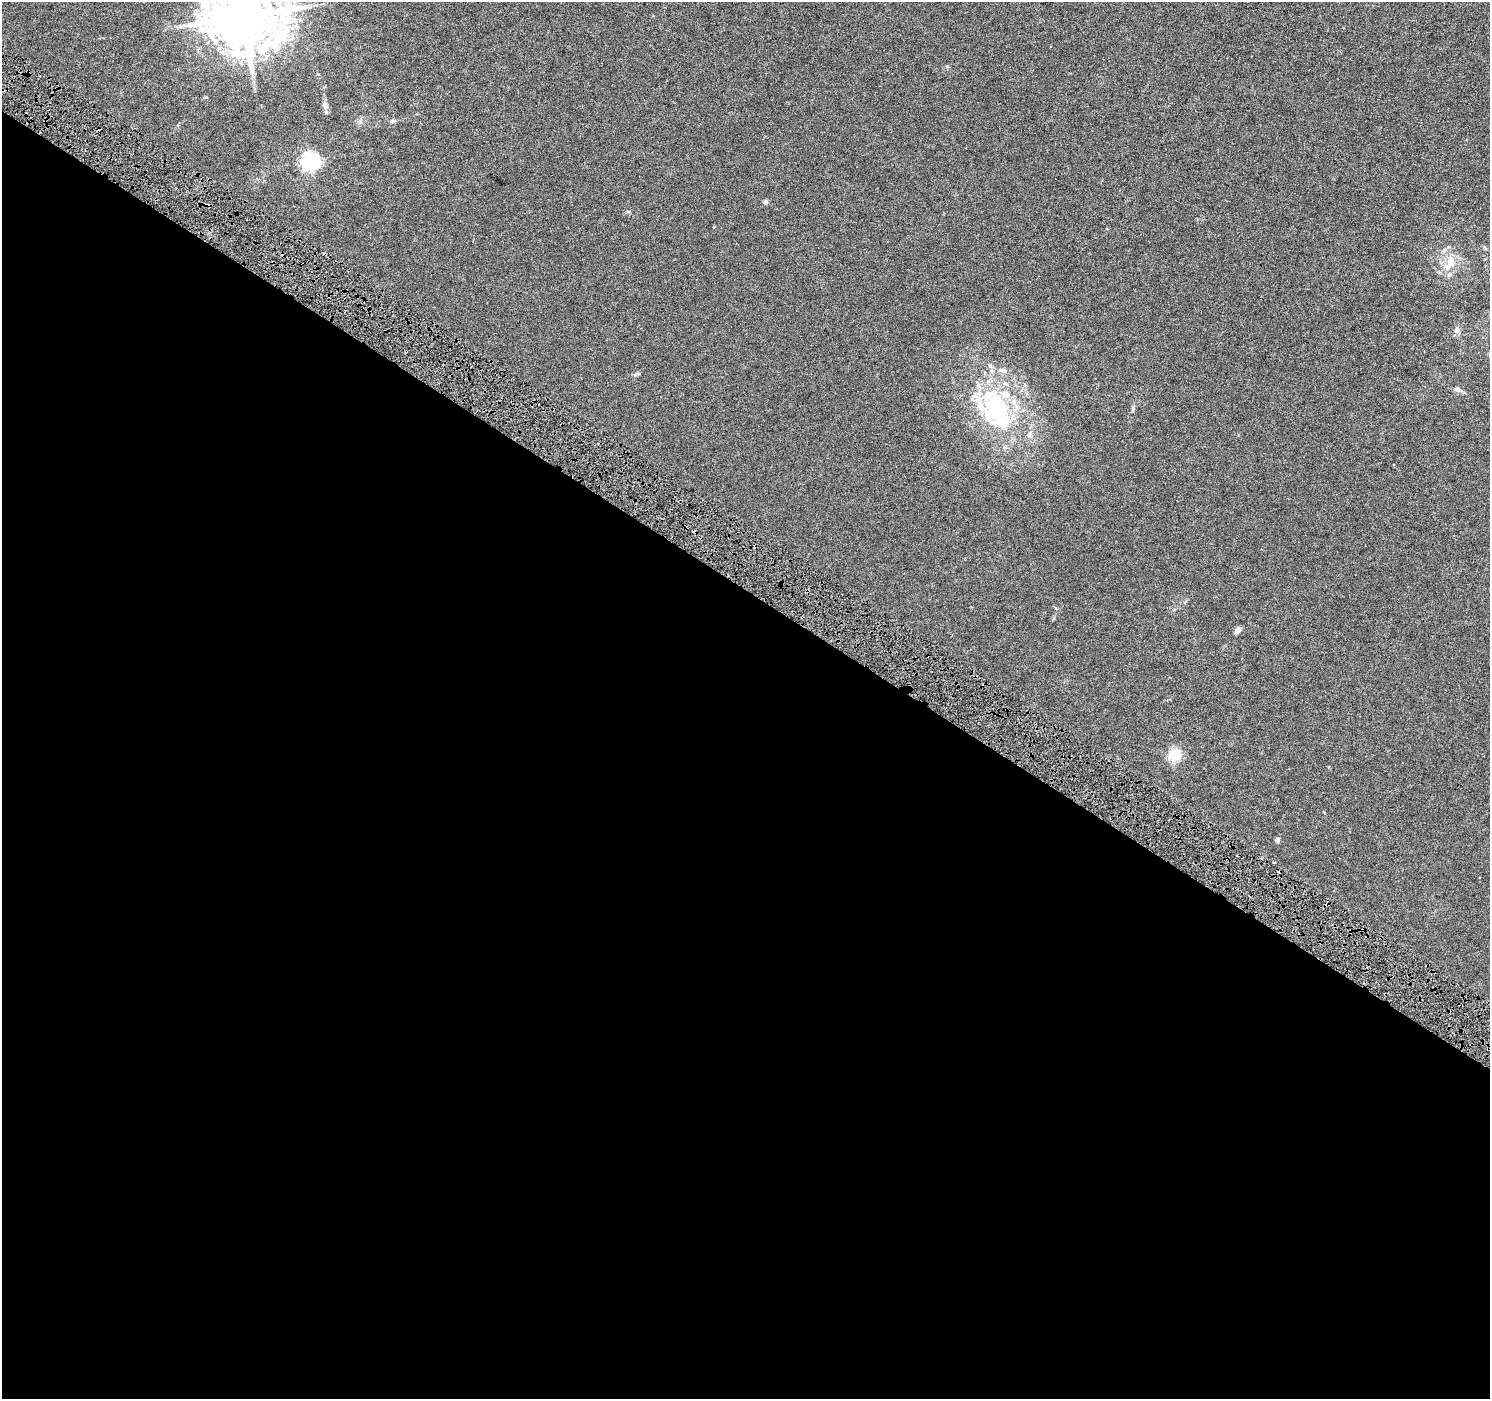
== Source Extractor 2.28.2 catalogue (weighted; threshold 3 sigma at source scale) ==
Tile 14 of 4 x 4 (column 2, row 4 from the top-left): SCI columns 1489-2976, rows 187-1583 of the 5958 x 6028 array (HDU 1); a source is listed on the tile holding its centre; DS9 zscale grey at full resolution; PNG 1492 x 1401 px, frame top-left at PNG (2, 2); no overlay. Shown black and unused: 58% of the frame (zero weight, under 4 of 8 exposures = <1% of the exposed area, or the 3 px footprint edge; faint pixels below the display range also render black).
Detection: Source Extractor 2.28.2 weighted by HDU 2 'WHT'; one run over the whole footprint, this tile lists its part. Background 0.00236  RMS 8.3e-04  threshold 0.0034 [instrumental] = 3 sigma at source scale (4.09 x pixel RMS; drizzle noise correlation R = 1.36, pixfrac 0.8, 0.0396/0.0396 arcsec/px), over >= 5 px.
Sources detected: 21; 2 cosmic-ray / hot-pixel residue — not listed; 3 inside a brighter listed object's ellipse — not listed separately; the other 16 listed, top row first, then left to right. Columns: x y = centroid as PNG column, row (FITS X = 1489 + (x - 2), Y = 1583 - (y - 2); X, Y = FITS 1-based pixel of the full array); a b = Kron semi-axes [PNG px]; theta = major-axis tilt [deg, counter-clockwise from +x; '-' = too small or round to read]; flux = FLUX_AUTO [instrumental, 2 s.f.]
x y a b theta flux
243 16 18 16 -12 640
180 26 7 4 1 0.16
325 106 12 5 -78 0.28
310 161 7 6 - 30
766 202 6 6 - 0.16
1451 261 14 11 -82 1
1449 275 8 6 58 0.23
1457 330 9 8 - 0.29
1458 389 11 6 -18 0.31
996 408 49 38 90 8.7
1133 408 8 5 90 0.15
1030 433 7 4 71 0.15
1237 631 9 5 55 0.31
1175 754 17 14 61 1.4
1277 840 6 5 - 0.17
1327 905 5 2 - 0.081
Overlapping masked pixels (flux is a lower limit): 1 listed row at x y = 1327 905
Isophote crosses this tile's border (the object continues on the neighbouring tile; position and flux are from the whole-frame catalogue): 1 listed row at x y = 243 16
Unlisted compact peaks at least as high as the median listed source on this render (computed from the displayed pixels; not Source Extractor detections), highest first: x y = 392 121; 635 375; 206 97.